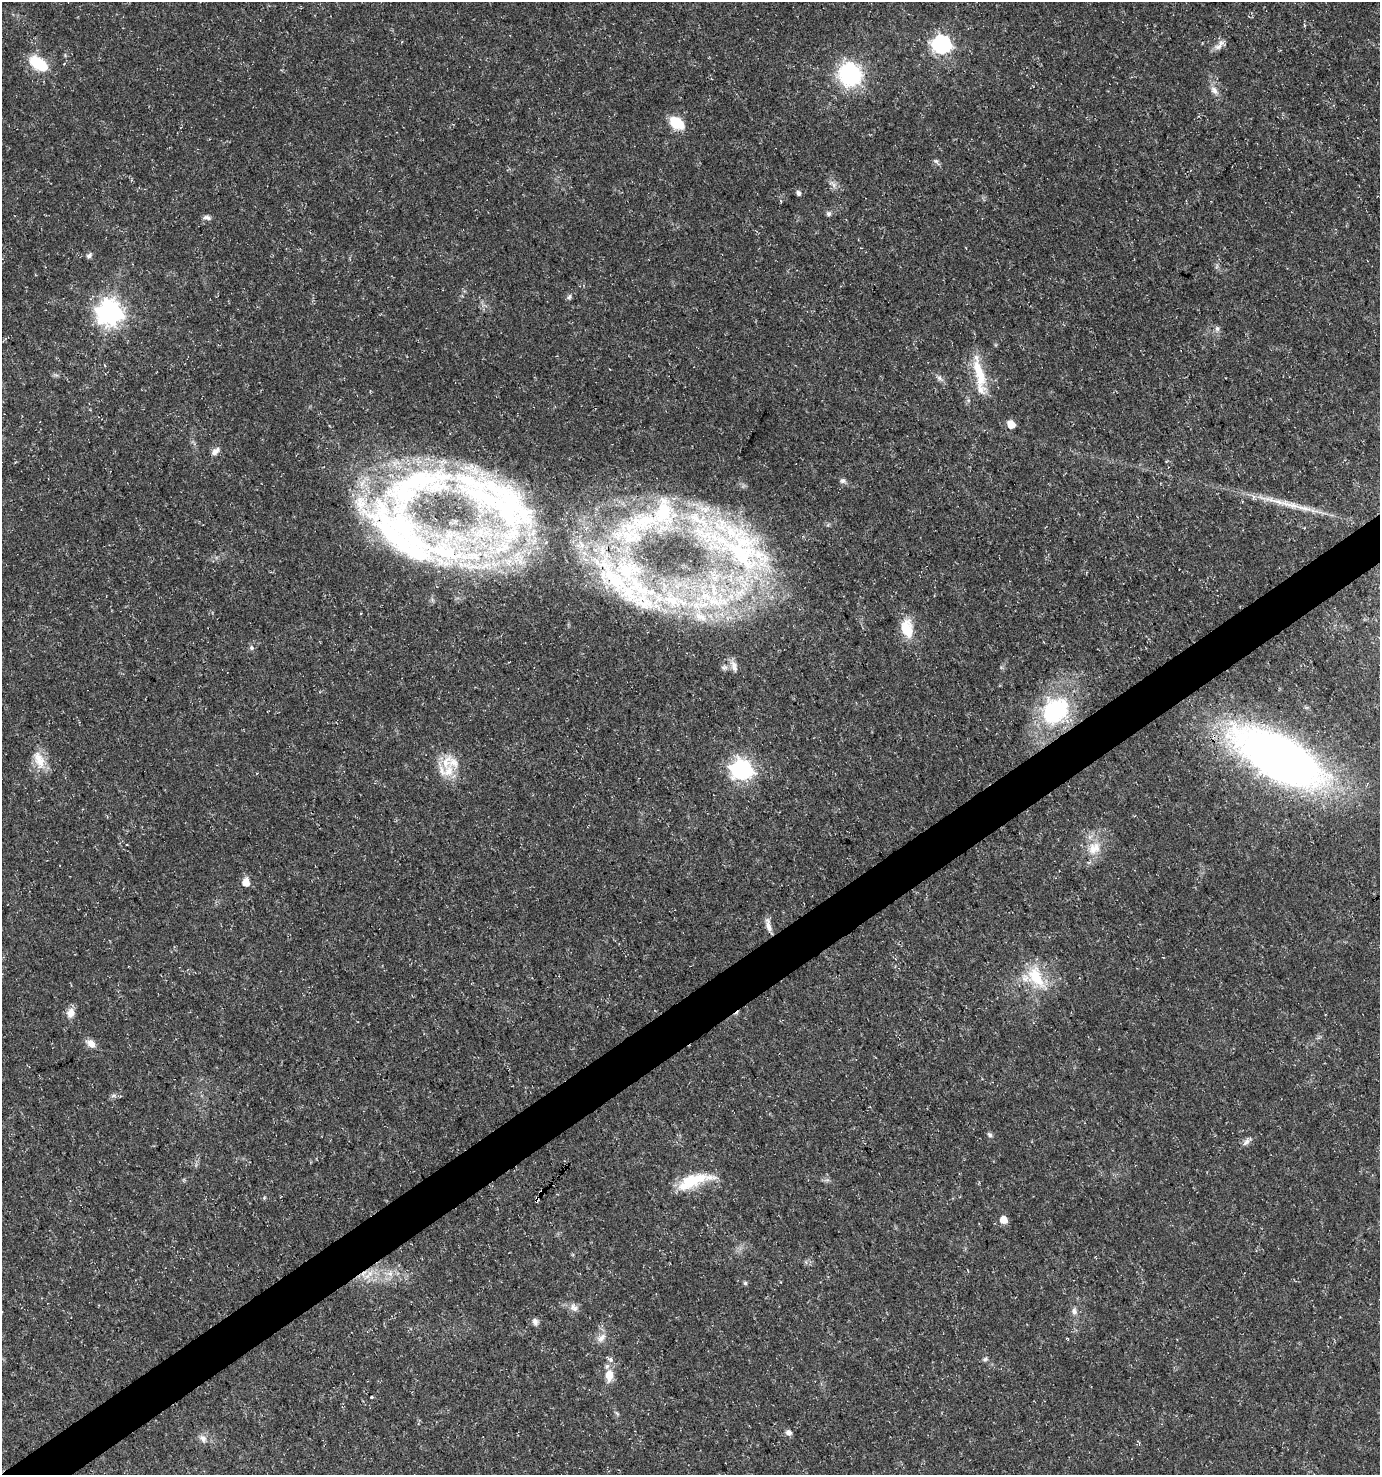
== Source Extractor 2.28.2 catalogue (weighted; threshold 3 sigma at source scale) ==
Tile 7 of 4 x 4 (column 3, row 2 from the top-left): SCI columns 2876-4253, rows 2952-4424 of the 5812 x 5898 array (HDU 1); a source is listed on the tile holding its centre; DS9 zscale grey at full resolution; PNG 1382 x 1477 px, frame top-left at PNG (2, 2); no overlay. Shown black and unused: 3% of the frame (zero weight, under 3 of 5 exposures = <1% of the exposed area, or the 3 px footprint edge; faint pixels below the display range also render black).
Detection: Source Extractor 2.28.2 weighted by HDU 2 'WHT'; one run over the whole footprint, this tile lists its part. Background 0.0146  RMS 0.0018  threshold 0.00822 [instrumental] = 3 sigma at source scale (4.5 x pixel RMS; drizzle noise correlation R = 1.50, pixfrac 1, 0.0396/0.0396 arcsec/px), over >= 5 px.
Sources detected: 84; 2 cosmic-ray / hot-pixel residue — not listed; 19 inside a brighter listed object's ellipse — not listed separately; the other 63 listed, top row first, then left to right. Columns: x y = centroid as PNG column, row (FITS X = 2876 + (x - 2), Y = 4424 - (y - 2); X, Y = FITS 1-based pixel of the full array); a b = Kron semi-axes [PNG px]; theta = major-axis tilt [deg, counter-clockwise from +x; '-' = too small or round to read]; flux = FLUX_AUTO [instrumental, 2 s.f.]
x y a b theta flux
941 44 8 7 - 67
1220 45 18 8 43 1.2
38 63 23 12 -36 6.6
850 74 21 20 - 20
1214 90 14 8 -55 1.2
676 123 13 9 -33 6.5
936 161 6 4 -17 0.33
833 184 15 6 -44 0.91
798 193 5 5 - 0.64
828 214 7 6 - 0.46
207 217 11 6 -12 0.62
89 255 8 5 43 0.48
569 297 8 5 77 0.42
110 312 9 8 - 180
1217 329 8 6 -88 0.53
979 373 51 12 -77 6.3
939 378 9 6 -33 0.64
1011 424 5 5 - 3.4
215 451 12 7 42 0.93
843 481 9 7 -16 0.54
500 501 132 60 -30 78
1287 504 23 8 -15 2.7
443 552 120 43 -12 48
741 553 137 73 -49 71
627 571 87 37 -51 31
361 613 3 3 - 0.4
701 617 19 8 -25 2
907 628 23 14 -79 4.7
251 648 7 6 - 0.43
734 666 17 7 -72 1.2
724 667 9 7 0 0.55
1056 710 24 21 40 23
1279 759 68 30 -30 170
39 760 27 13 -72 3.6
741 769 8 7 - 95
449 771 19 14 67 3.4
1094 848 21 16 48 3.8
246 882 7 6 - 2.1
768 925 20 6 -79 1.3
1036 977 34 18 -60 7.4
71 1013 12 9 69 1.6
91 1043 12 8 -40 1.5
113 1096 7 4 2 0.39
990 1135 8 5 -36 0.45
1246 1142 12 6 48 0.76
691 1181 43 15 22 7.3
542 1191 4 3 - 3.9
538 1198 5 3 - 2.2
1003 1220 6 5 - 2.7
390 1273 9 8 - 1.2
367 1276 12 5 31 1.2
745 1283 5 5 - 0.3
574 1307 13 9 -57 1.1
1074 1311 10 8 -75 0.82
535 1322 9 7 -66 0.74
601 1338 15 9 42 1.4
610 1359 7 7 - 0.6
985 1359 7 5 21 0.39
609 1375 14 9 86 2.5
371 1397 3 3 - 0.58
617 1413 8 3 -45 0.28
788 1433 8 6 -44 0.72
203 1438 12 8 -47 1
Overlapping masked pixels (flux is a lower limit): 2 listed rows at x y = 542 1191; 538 1198